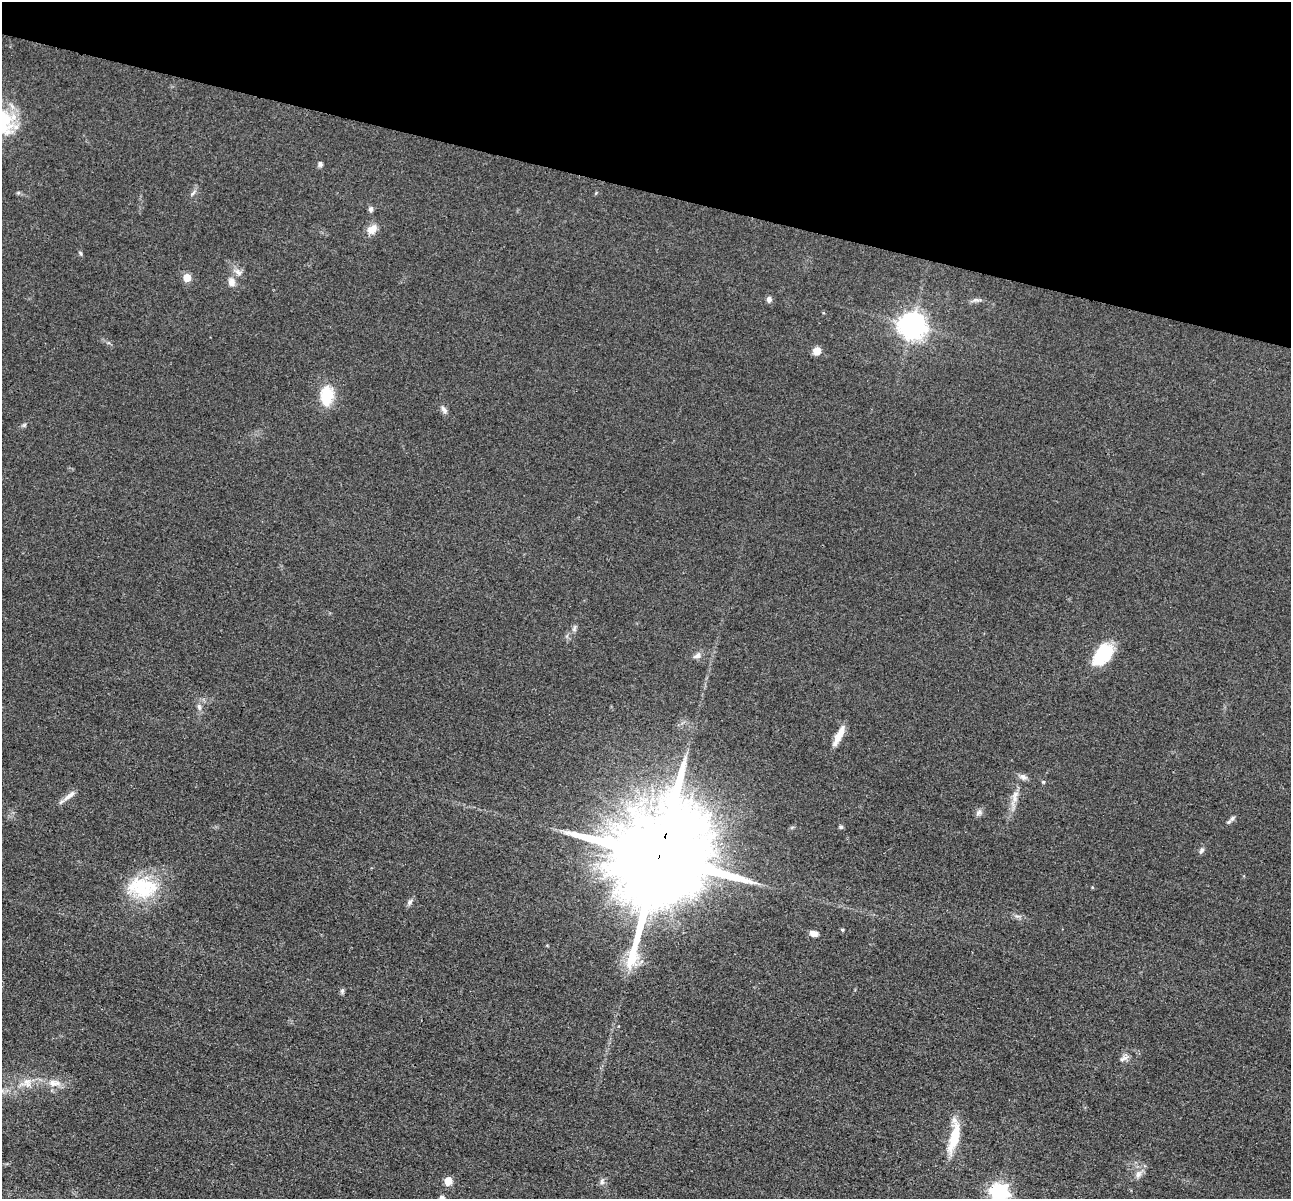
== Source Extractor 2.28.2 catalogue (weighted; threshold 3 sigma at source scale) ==
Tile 2 of 4 x 4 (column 2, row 1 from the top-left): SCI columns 1310-2598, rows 3867-5063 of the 5198 x 5216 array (HDU 1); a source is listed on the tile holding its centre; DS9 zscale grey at full resolution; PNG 1293 x 1201 px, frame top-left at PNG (2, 2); no overlay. Shown black and unused: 16% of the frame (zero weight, under 3 of 4 exposures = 3% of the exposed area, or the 3 px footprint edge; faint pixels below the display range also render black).
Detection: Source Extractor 2.28.2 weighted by HDU 2 'WHT'; one run over the whole footprint, this tile lists its part. Background 0.0485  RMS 0.0082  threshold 0.0368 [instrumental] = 3 sigma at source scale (4.5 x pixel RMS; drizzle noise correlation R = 1.50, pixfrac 1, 0.05/0.05 arcsec/px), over >= 5 px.
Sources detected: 45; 1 inside a brighter object's white glare — not listed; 2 inside a brighter listed object's ellipse — not listed separately; the other 42 listed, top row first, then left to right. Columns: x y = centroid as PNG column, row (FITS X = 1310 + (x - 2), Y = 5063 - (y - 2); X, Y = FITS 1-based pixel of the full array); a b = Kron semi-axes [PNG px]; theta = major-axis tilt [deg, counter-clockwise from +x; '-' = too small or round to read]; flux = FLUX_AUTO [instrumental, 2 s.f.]
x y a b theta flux
320 164 7 5 -81 2.1
193 193 10 4 45 2.1
371 209 7 6 - 2.3
372 229 13 10 39 7.8
80 253 7 4 -61 1.2
238 272 12 7 -39 4.4
187 278 5 5 - 21
231 282 13 9 -85 5.7
769 299 7 6 - 2.9
977 300 14 4 -7 2.6
912 325 9 8 - 910
817 351 8 8 - 7.8
327 395 24 15 84 25
444 410 11 6 -52 3.1
24 425 6 4 44 1.3
574 628 10 5 79 2.1
1102 651 34 16 61 32
697 656 11 7 25 3.8
199 707 10 6 -75 3.1
839 735 26 7 63 11
1043 782 5 4 - 1
69 796 21 6 38 5.3
1014 799 25 8 75 9.2
979 812 10 7 57 3
1232 819 10 5 42 2.4
841 827 6 6 - 1.3
1202 850 8 6 56 2.2
659 856 33 21 72 29000
142 888 41 26 -23 48
410 902 10 6 59 2.5
842 930 4 4 - 1.1
814 933 9 6 -15 4.4
342 991 8 5 80 1.7
1124 1058 15 6 30 3.6
26 1081 20 8 29 9.3
54 1083 20 9 -4 9.9
954 1138 40 11 74 24
1138 1174 11 7 64 4.7
448 1181 5 5 - 23
602 1181 10 6 82 2.7
999 1192 7 7 - 370
442 1198 6 6 - 3.2
Overlapping masked pixels (flux is a lower limit): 1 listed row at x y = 659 856
Isophote crosses this tile's border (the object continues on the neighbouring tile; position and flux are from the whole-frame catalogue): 2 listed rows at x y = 999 1192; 442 1198